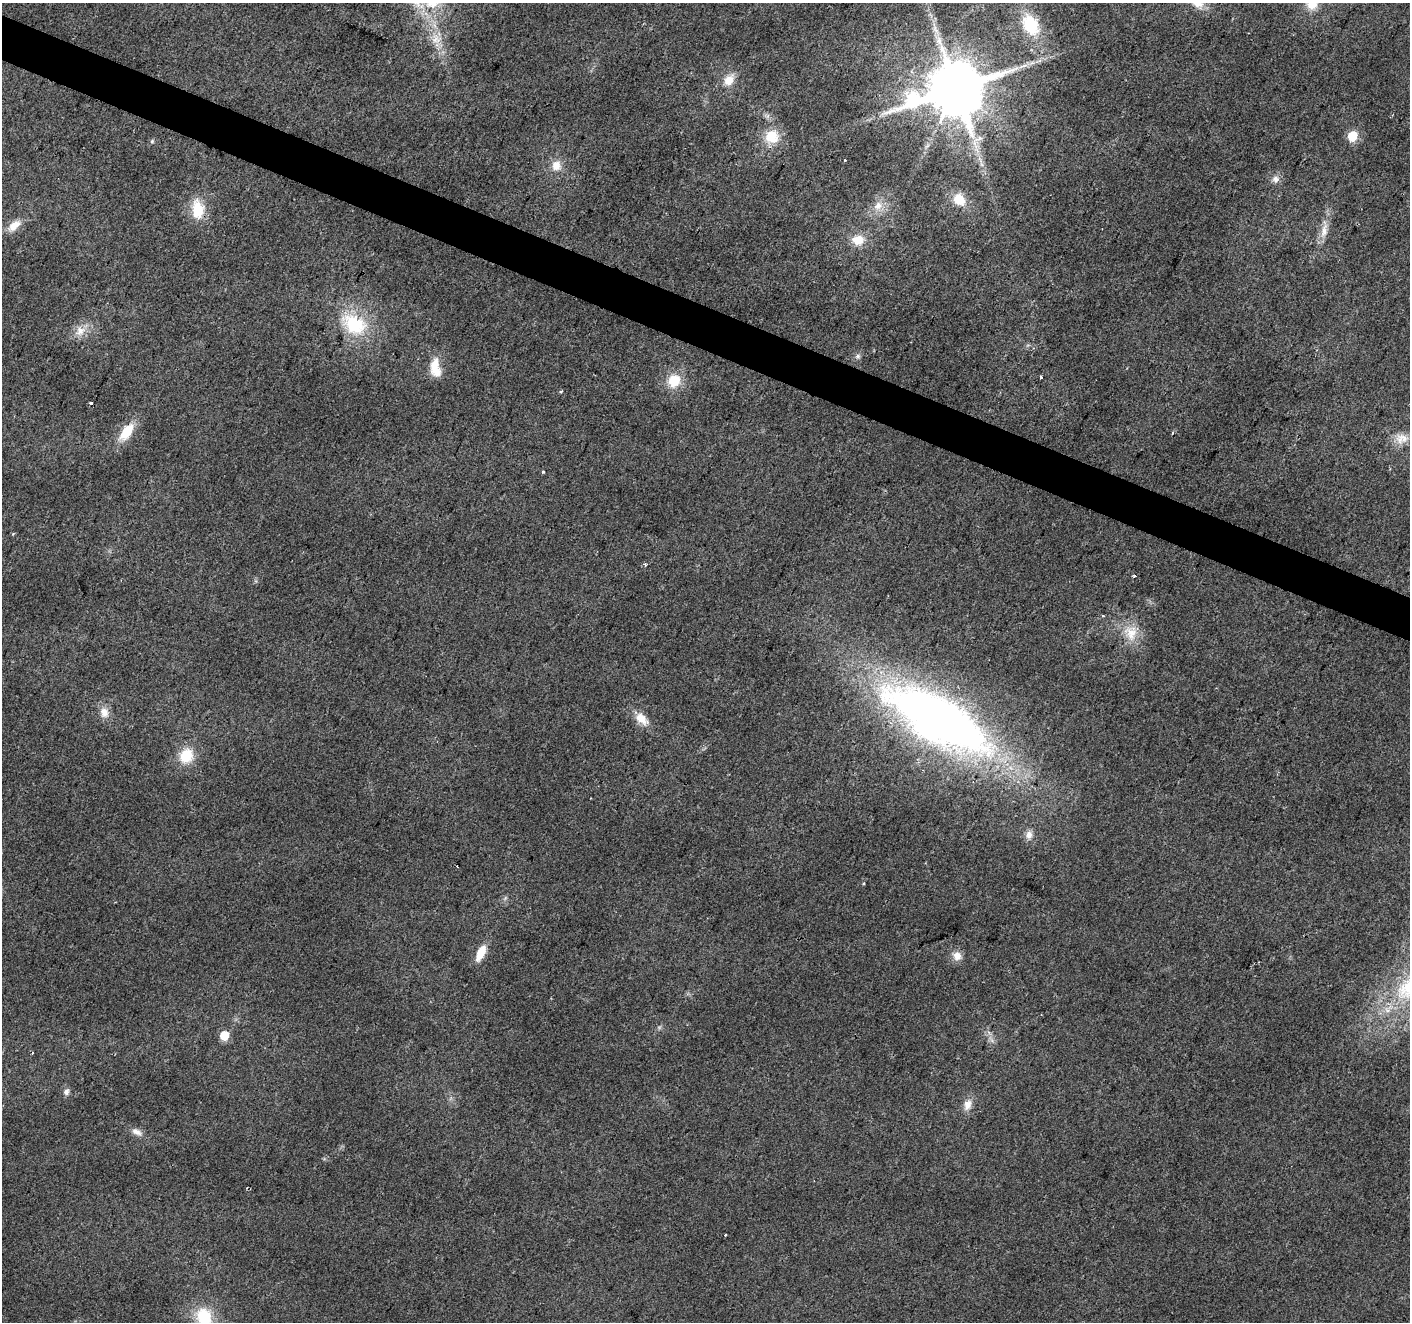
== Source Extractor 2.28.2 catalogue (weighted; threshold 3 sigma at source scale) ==
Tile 11 of 4 x 4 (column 3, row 3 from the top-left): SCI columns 2823-4230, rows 1593-2912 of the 5638 x 5758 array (HDU 1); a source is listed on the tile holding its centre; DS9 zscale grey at full resolution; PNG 1412 x 1324 px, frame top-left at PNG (2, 3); no overlay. Shown black and unused: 3% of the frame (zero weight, under 2 of 3 exposures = <1% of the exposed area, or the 3 px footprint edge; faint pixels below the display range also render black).
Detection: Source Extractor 2.28.2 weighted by HDU 2 'WHT'; one run over the whole footprint, this tile lists its part. Background 0.0393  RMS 0.0071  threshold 0.0318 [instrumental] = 3 sigma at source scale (4.5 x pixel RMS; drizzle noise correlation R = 1.50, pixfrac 1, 0.0396/0.0396 arcsec/px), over >= 5 px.
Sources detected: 50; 3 cosmic-ray / hot-pixel residue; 1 long thin detection or spike segment (spike, bleed or trail) — not listed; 1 inside a brighter listed object's ellipse — not listed separately; the other 45 listed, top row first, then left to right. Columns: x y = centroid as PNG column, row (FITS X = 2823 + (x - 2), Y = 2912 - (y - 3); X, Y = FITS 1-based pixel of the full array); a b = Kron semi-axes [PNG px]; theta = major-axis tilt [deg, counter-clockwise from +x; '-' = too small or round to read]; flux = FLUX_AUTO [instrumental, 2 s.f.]
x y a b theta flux
1312 4 15 14 - 11
1031 25 22 15 -63 34
436 39 16 14 -7 9.9
729 80 17 11 53 9.4
956 88 18 14 25 6200
1352 136 6 5 - 39
772 137 17 17 - 18
978 139 16 7 20 4.6
152 141 5 5 - 1.1
845 160 3 2 - 1.6
556 165 14 12 83 8.7
1276 179 10 8 -78 4
959 200 14 11 -45 15
878 206 13 11 53 7.9
198 209 20 13 -86 21
14 226 17 9 40 8.6
1324 231 22 9 81 8.4
858 240 15 12 7 11
354 324 32 22 -31 42
80 331 17 13 35 9
858 356 8 6 16 2
434 366 22 10 76 12
1041 377 3 3 - 2.1
674 381 17 16 - 16
561 391 4 3 - 1.3
126 432 25 12 54 17
1404 438 14 11 -34 7.2
543 472 3 3 - 2.1
13 534 4 3 - 0.6
645 565 4 4 - 1.2
1134 576 4 3 - 1.3
1131 633 24 18 -76 17
104 712 14 11 -72 7
641 719 19 11 -43 9.9
938 719 115 41 -29 600
186 756 17 15 56 19
1029 835 12 9 76 4.8
481 953 16 7 64 13
957 956 12 11 - 6
1409 987 46 26 51 66
224 1036 6 5 - 28
66 1092 9 7 62 2.9
967 1105 16 10 69 6.8
136 1132 16 8 -25 4.6
204 1317 21 16 -69 29
Overlapping masked pixels (flux is a lower limit): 1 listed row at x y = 198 209
Isophote crosses this tile's border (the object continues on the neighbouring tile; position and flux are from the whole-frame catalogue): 3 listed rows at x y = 1312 4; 1409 987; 204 1317